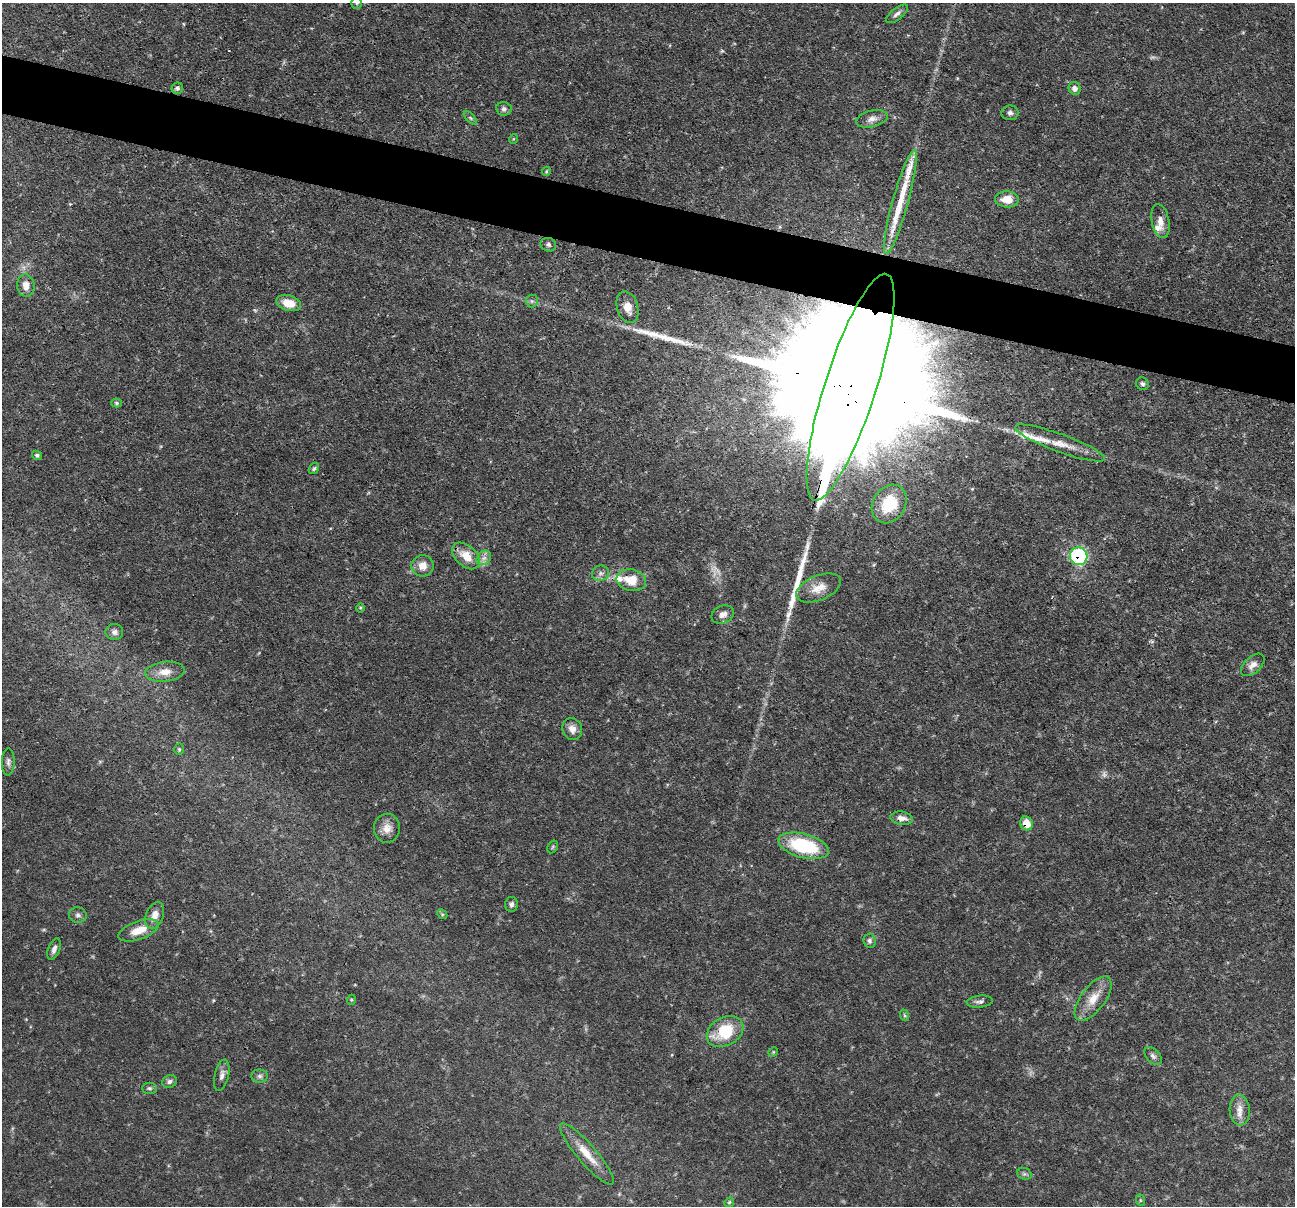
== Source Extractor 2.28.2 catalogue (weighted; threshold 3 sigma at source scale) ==
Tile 11 of 4 x 4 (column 3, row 3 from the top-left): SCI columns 2588-3880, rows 1455-2658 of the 5176 x 5193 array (HDU 1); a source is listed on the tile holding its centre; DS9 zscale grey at full resolution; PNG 1297 x 1208 px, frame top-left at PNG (2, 3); each listed source drawn as its Kron ellipse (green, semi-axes under 4 px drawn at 4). Shown black and unused: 5% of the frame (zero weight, under 3 of 4 exposures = <1% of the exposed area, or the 3 px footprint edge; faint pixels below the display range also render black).
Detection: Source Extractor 2.28.2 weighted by HDU 2 'WHT'; one run over the whole footprint, this tile lists its part. Background 0.0635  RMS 0.0044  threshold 0.0198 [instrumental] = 3 sigma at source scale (4.5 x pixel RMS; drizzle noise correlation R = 1.50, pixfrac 1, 0.05/0.05 arcsec/px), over >= 5 px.
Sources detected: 76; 2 too faint to see at this stretch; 3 long thin detections or spike segments (spike, bleed or trail) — neither listed nor drawn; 3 inside a brighter listed object's ellipse — not listed separately; the other 68 listed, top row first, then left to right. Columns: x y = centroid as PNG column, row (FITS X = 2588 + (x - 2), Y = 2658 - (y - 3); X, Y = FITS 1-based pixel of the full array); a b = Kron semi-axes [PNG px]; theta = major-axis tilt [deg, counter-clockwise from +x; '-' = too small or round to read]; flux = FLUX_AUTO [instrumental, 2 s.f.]
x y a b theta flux
357 3 6 5 - 0.73
897 14 13 5 38 1.7
177 88 6 5 - 1.2
1075 88 6 6 - 2.1
504 109 8 6 -6 1.3
1010 113 8 7 - 1.6
470 118 8 3 -45 0.77
872 119 16 8 13 2.8
513 139 5 3 - 0.36
546 171 4 4 - 0.54
1007 199 12 8 -3 6.1
900 202 54 8 75 14
1160 221 17 8 -78 3.7
548 245 8 6 -16 1.3
26 286 11 8 -83 3.8
532 301 6 6 - 0.91
289 303 12 7 -16 6.6
628 307 16 10 -73 5.2
1142 384 7 6 - 1.2
850 387 119 25 72 61000
116 403 5 4 - 0.71
1060 443 47 9 -20 10
37 455 5 4 - 0.93
314 468 6 4 56 0.76
889 504 20 16 58 19
466 556 16 10 -43 7.6
1079 556 9 8 - 39
484 558 8 6 44 1.9
423 566 11 10 - 4.4
600 573 8 7 - 1.8
631 580 15 10 -12 8.8
819 588 23 12 22 6.2
360 608 5 3 - 0.47
723 614 12 8 24 2.4
114 632 9 8 - 1.8
1253 665 14 8 43 2.9
165 672 20 10 7 5.3
572 729 11 10 - 3.2
179 749 6 4 -87 0.68
8 762 13 6 88 1.7
901 818 11 6 -8 3.1
1026 823 7 6 - 7.1
387 828 14 13 - 4.7
804 846 26 12 -15 30
553 847 7 5 60 0.72
511 904 7 6 - 1.4
442 914 5 4 - 0.6
78 915 9 7 -14 1.4
155 915 14 8 69 3.8
139 930 21 9 20 7.6
869 941 7 6 - 1.2
54 949 11 5 69 1.9
1093 999 26 12 53 8.2
351 1000 5 3 - 0.38
980 1001 13 6 5 1.5
904 1015 6 4 -70 0.58
725 1032 19 14 29 20
773 1052 5 4 - 0.51
1153 1056 10 6 -46 1.6
222 1075 16 7 77 2.3
260 1076 8 6 0 1.3
170 1081 7 6 - 1.4
149 1088 7 5 0 0.93
1240 1110 15 10 -86 4.2
587 1154 40 9 -49 9
1024 1174 7 5 -20 0.93
1140 1200 6 3 -72 0.49
729 1202 5 4 - 0.61
Overlapping masked pixels (flux is a lower limit): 4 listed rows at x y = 850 387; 1079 556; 901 818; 1026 823
Isophote crosses this tile's border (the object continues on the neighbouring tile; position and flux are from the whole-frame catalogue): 1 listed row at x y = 357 3